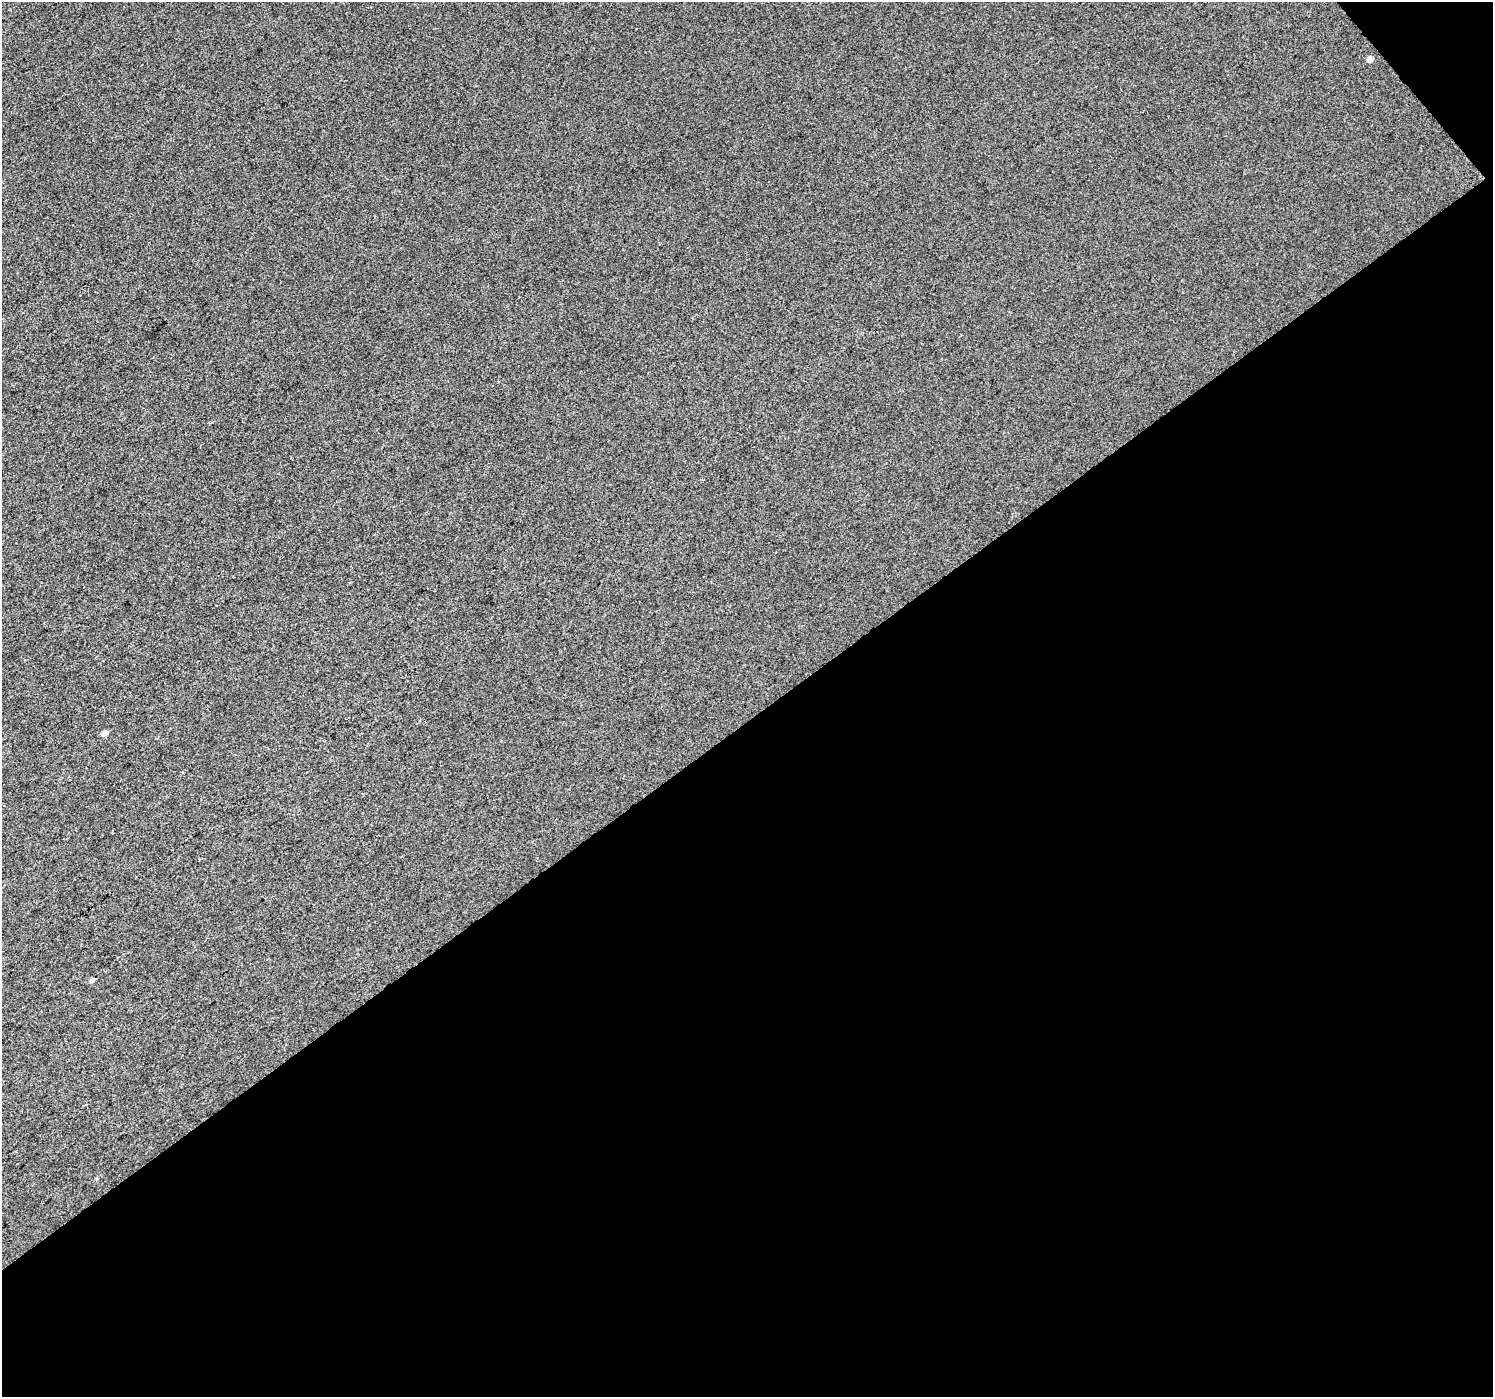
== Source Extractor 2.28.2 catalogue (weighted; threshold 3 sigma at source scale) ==
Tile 4 of 2 x 2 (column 2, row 2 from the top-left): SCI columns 1493-2983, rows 95-1489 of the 2983 x 2960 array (HDU 1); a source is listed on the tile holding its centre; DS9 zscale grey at full resolution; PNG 1495 x 1399 px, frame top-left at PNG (2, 2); no overlay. Shown black and unused: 49% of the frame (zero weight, under 3 of 4 exposures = <1% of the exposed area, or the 3 px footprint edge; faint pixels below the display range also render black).
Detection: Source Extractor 2.28.2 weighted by HDU 2 'WHT'; one run over the whole footprint, this tile lists its part. Background 0.0201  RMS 0.011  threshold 0.0505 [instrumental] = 3 sigma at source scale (4.5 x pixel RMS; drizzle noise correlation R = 1.50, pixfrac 1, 0.0396/0.0396 arcsec/px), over >= 5 px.
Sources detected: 3; all 3 listed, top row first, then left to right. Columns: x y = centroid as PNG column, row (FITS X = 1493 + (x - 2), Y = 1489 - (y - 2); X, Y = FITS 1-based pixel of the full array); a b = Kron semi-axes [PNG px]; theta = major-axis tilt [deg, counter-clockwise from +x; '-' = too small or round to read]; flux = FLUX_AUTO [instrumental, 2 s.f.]
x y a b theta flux
1370 59 5 5 - 4.7
104 733 6 5 - 4.8
92 980 6 4 43 2.9